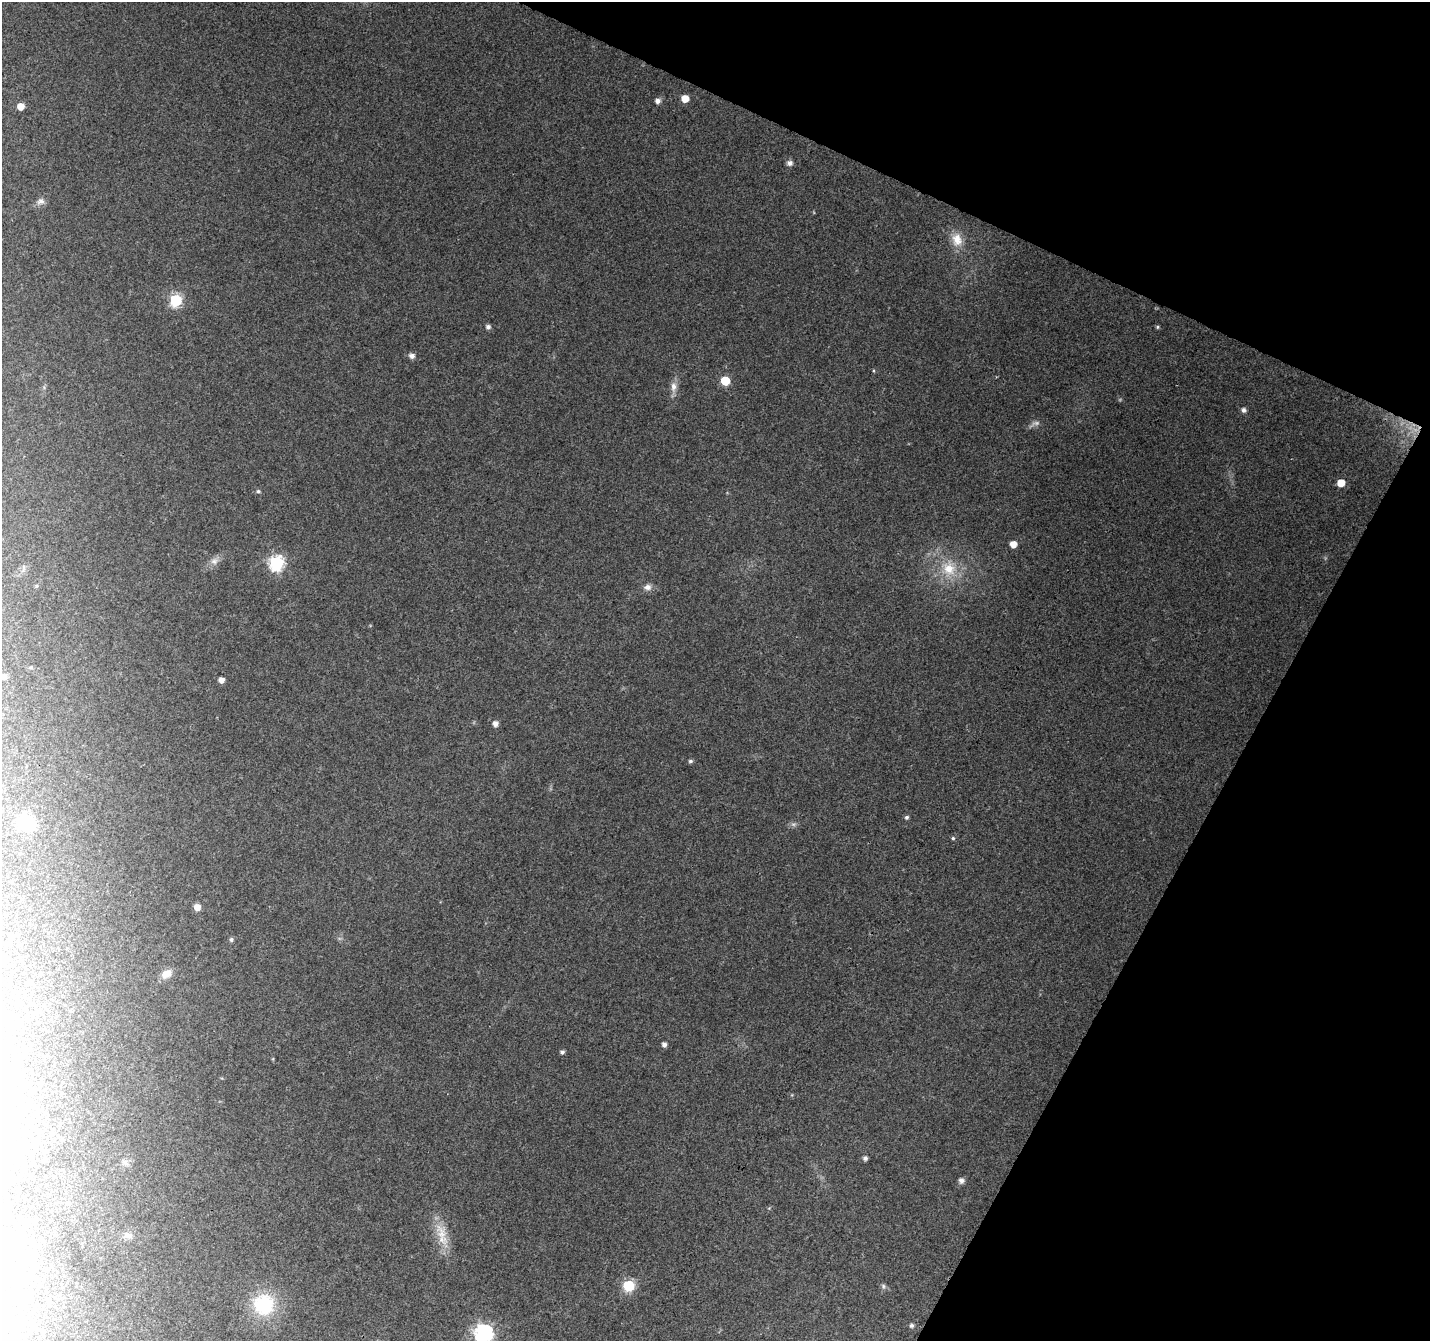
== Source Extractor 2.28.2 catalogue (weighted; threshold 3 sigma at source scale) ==
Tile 8 of 4 x 4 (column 4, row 2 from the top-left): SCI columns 4294-5721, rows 2950-4288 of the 5729 x 5834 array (HDU 1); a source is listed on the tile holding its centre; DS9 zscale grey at full resolution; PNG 1432 x 1343 px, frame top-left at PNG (2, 2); no overlay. Shown black and unused: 23% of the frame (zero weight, under 3 of 4 exposures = <1% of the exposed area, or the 3 px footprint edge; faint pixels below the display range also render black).
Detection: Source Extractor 2.28.2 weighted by HDU 2 'WHT'; one run over the whole footprint, this tile lists its part. Background 0.104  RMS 0.0058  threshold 0.026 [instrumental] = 3 sigma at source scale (4.5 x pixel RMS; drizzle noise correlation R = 1.50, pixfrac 1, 0.0396/0.0396 arcsec/px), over >= 5 px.
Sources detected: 56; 2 too faint to see at this stretch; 2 inside a brighter object's white glare — not listed; the other 52 listed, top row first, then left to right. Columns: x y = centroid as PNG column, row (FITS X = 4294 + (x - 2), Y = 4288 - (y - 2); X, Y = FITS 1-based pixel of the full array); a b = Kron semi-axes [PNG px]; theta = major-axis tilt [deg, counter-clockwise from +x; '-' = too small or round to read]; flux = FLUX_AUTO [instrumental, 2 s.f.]
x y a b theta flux
685 99 5 5 - 8.4
658 101 6 5 - 2.5
20 106 5 5 - 6
790 163 7 6 - 2.2
40 201 11 9 12 2.6
957 240 19 14 -79 9
176 300 6 6 - 64
488 327 5 5 - 1.8
1157 327 5 4 - 0.84
412 356 7 6 - 2.6
874 371 5 3 - 0.52
725 381 6 6 - 22
674 387 15 8 88 4.3
1244 410 7 6 - 1.7
1341 483 5 5 - 11
258 491 6 5 - 0.99
1013 544 5 5 - 6
214 561 10 9 - 3.4
276 563 7 7 - 110
949 569 22 19 -52 18
648 587 10 8 -6 3.2
4 677 7 7 - 2.1
221 680 5 5 - 3.4
495 724 5 5 - 3.3
690 761 6 5 - 1.1
907 817 5 5 - 1.2
27 822 21 18 -55 17
793 824 8 4 -1 1.4
953 838 5 4 - 0.91
197 907 7 6 - 4.1
231 939 6 5 - 1.2
5 959 8 6 84 2.1
166 974 12 8 32 5.5
12 1026 9 8 - 2.9
664 1044 5 4 - 2.4
562 1052 5 4 - 1.4
6 1141 7 6 - 1.9
865 1158 5 5 - 1.6
45 1160 4 4 - 0.86
124 1162 7 6 - 1.7
961 1180 7 6 - 2.1
68 1203 6 4 -15 0.95
441 1234 36 12 -65 12
128 1235 10 7 -38 2.6
2 1242 20 12 -70 11
32 1269 7 5 44 1.3
629 1286 6 6 - 56
883 1286 7 5 -78 1.3
263 1304 24 23 - 36
912 1326 6 6 - 1.3
34 1328 6 4 89 0.71
483 1333 8 7 - 210
Isophote crosses this tile's border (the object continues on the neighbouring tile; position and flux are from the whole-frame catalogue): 2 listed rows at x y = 2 1242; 483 1333